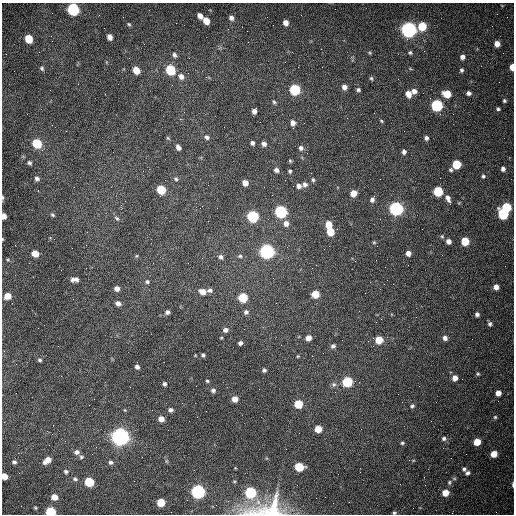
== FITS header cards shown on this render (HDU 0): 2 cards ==
NAXIS1  =                  512 /fastest changing axis
NAXIS2  =                  512 /next to fastest changing axis

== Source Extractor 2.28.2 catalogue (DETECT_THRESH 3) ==
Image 512 x 512 px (HDU 0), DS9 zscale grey, 1 PNG px = 1 image px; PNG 516 x 516 px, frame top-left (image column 1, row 512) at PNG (2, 3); no overlay
Background 1530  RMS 24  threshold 70.6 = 3 sigma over >= 5 px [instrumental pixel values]
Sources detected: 165; all 165 listed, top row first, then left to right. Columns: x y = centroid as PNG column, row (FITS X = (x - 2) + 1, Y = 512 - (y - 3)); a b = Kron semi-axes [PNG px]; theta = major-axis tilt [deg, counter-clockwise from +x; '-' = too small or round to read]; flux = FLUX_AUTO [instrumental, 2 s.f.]
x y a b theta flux
73 9 7 6 - 2.3e+05
200 16 6 4 -54 9.2e+03
231 18 5 5 - 5.3e+03
206 21 6 5 - 2.2e+04
286 23 5 5 - 8.6e+03
129 24 5 4 - 2.1e+03
422 26 6 6 - 4.6e+04
408 30 7 6 - 7.3e+05
51 36 2 2 - 1.1e+03
110 37 5 4 - 8.9e+03
29 39 6 5 - 4.3e+04
497 44 5 5 - 1.2e+04
370 53 5 4 - 1.8e+03
410 53 6 5 - 2.8e+03
174 55 7 5 -74 4.1e+03
462 57 5 5 - 6.4e+03
512 67 5 3 - 1.6e+04
42 68 6 5 - 2.9e+03
136 70 6 5 - 2.5e+04
170 70 6 5 - 9.5e+04
461 70 5 4 - 3.0e+03
181 76 8 6 -47 8.4e+03
371 78 6 4 -74 2.4e+03
344 87 6 5 - 8.0e+03
295 90 6 6 - 1.3e+05
358 90 5 5 - 3.1e+03
414 91 6 6 - 7.6e+03
469 93 5 4 - 5.1e+03
105 94 3 2 - 1.1e+03
408 94 7 6 - 1.2e+04
447 94 6 5 - 3.2e+04
504 101 4 4 - 2.4e+03
274 102 6 5 - 2.9e+03
437 105 6 6 - 2.0e+05
498 109 4 4 - 2.4e+03
254 111 5 4 - 7.7e+03
381 121 5 4 - 1.8e+03
293 123 7 6 - 9.0e+03
207 137 6 5 - 3.9e+03
426 138 4 4 - 4.5e+03
37 143 6 5 - 7.0e+04
252 143 4 4 - 4.5e+03
264 144 6 5 - 6.3e+03
178 147 5 4 - 6.2e+03
301 148 7 6 - 5.0e+03
404 152 5 4 - 4.8e+03
290 161 5 4 - 1.9e+03
29 163 5 4 - 3.2e+03
456 164 6 5 - 5.9e+04
503 169 6 5 - 5.3e+03
276 170 5 5 - 5.0e+03
451 170 4 4 - 2.5e+03
290 171 4 4 - 2.4e+03
483 176 5 5 - 2.9e+03
37 179 6 5 - 4.4e+03
176 179 6 4 -20 2.5e+03
313 180 6 4 -80 2.6e+03
245 183 5 5 - 1.1e+04
305 184 6 6 - 5.6e+03
299 186 5 4 - 7.5e+03
161 190 6 5 - 6.0e+04
438 191 6 5 - 8.7e+04
353 193 5 5 - 1.9e+04
2 197 6 3 -89 2.1e+03
448 198 9 5 -67 7.0e+03
372 199 7 5 65 5.6e+03
507 207 6 5 - 7.2e+04
396 209 6 6 - 4.3e+05
281 212 6 6 - 2.6e+05
503 214 7 6 - 1.2e+05
52 215 6 4 -40 2.4e+03
4 216 5 4 - 8.6e+03
253 216 6 6 - 2.0e+05
117 218 8 5 -44 3.0e+03
286 223 7 6 - 7.7e+03
328 225 5 5 - 2.7e+04
330 232 6 5 - 3.4e+04
442 236 5 5 - 2.3e+03
2 239 4 3 - 1.3e+03
449 241 5 5 - 7.8e+03
465 241 6 5 - 4.7e+04
374 242 5 4 - 1.8e+03
267 251 6 6 - 5.5e+05
35 253 6 5 - 2.1e+04
408 253 5 5 - 8.1e+03
136 256 5 3 - 1.5e+03
240 256 6 5 - 2.6e+03
221 257 6 5 - 4.3e+03
202 258 2 2 - 7.7e+02
8 260 5 4 - 2.2e+03
273 278 2 2 - 7.2e+02
75 279 8 4 6 7.5e+03
147 282 6 5 - 2.8e+03
496 287 5 5 - 9.2e+03
117 289 5 4 - 7.6e+03
210 290 6 5 - 4.5e+03
203 292 7 5 -17 1.3e+04
315 294 5 5 - 3.2e+04
7 296 7 6 - 1.7e+04
243 298 6 6 - 6.8e+04
118 303 5 4 - 6.1e+03
276 303 3 2 - 1.2e+03
167 312 5 4 - 4.0e+03
246 312 5 5 - 4.3e+03
477 314 4 4 - 4.1e+03
381 319 2 2 - 8.9e+02
490 324 5 4 - 3.6e+03
225 330 6 5 - 5.9e+03
308 338 5 5 - 9.8e+03
445 338 6 5 - 6.0e+03
379 340 5 5 - 3.2e+04
240 343 4 4 - 3.9e+03
333 346 6 5 - 4.1e+03
203 355 5 4 - 2.8e+03
298 356 4 3 - 1.6e+03
40 360 5 4 - 2.5e+03
137 367 4 4 - 4.8e+03
264 370 4 4 - 3.3e+03
478 374 5 4 - 2.1e+03
455 378 5 5 - 1.1e+04
207 381 4 4 - 1.9e+03
347 382 6 6 - 1.1e+05
164 384 4 4 - 3.7e+03
334 384 7 6 - 3.8e+03
213 390 5 5 - 4.6e+03
498 393 5 5 - 1.2e+04
235 399 5 5 - 1.3e+04
298 404 6 5 - 4.4e+04
412 406 5 5 - 2.9e+03
125 410 4 4 - 1.5e+03
170 410 5 5 - 4.4e+03
495 417 5 5 - 2.2e+03
161 419 5 4 - 1.2e+04
318 429 5 5 - 2.4e+04
120 437 7 7 - 1.2e+06
444 438 6 6 - 3.9e+03
477 442 5 5 - 2.5e+04
402 443 5 4 - 2.4e+03
77 452 7 6 - 6.3e+03
494 454 5 5 - 2.0e+04
81 457 6 6 - 3.3e+03
47 460 9 5 35 1.4e+04
166 461 6 4 -72 2.0e+03
14 462 6 5 - 3.6e+03
111 462 6 5 - 4.0e+03
299 467 6 5 - 5.9e+04
464 469 6 5 - 3.2e+03
66 472 6 5 - 3.3e+03
468 473 5 4 - 4.0e+03
4 476 5 5 - 2.0e+04
75 479 7 5 -27 3.6e+03
89 482 6 5 - 7.7e+04
449 482 7 5 88 3.0e+03
400 484 2 2 - 7.8e+02
513 484 7 3 -88 2.8e+03
198 492 6 6 - 4.2e+05
250 492 6 6 - 1.5e+05
445 493 6 5 - 2.1e+04
54 497 6 5 - 1.6e+04
316 498 2 2 - 3.4e+03
161 502 5 5 - 4.2e+04
35 508 5 4 - 1.9e+03
266 509 54 23 10 1.0e+05
51 512 6 5 - 1.1e+05
394 513 5 4 - 2.4e+03
At the frame edge (FLAGS 8, measured only in part): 10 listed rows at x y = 73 9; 512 67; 2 197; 4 216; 2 239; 4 476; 513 484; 266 509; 51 512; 394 513